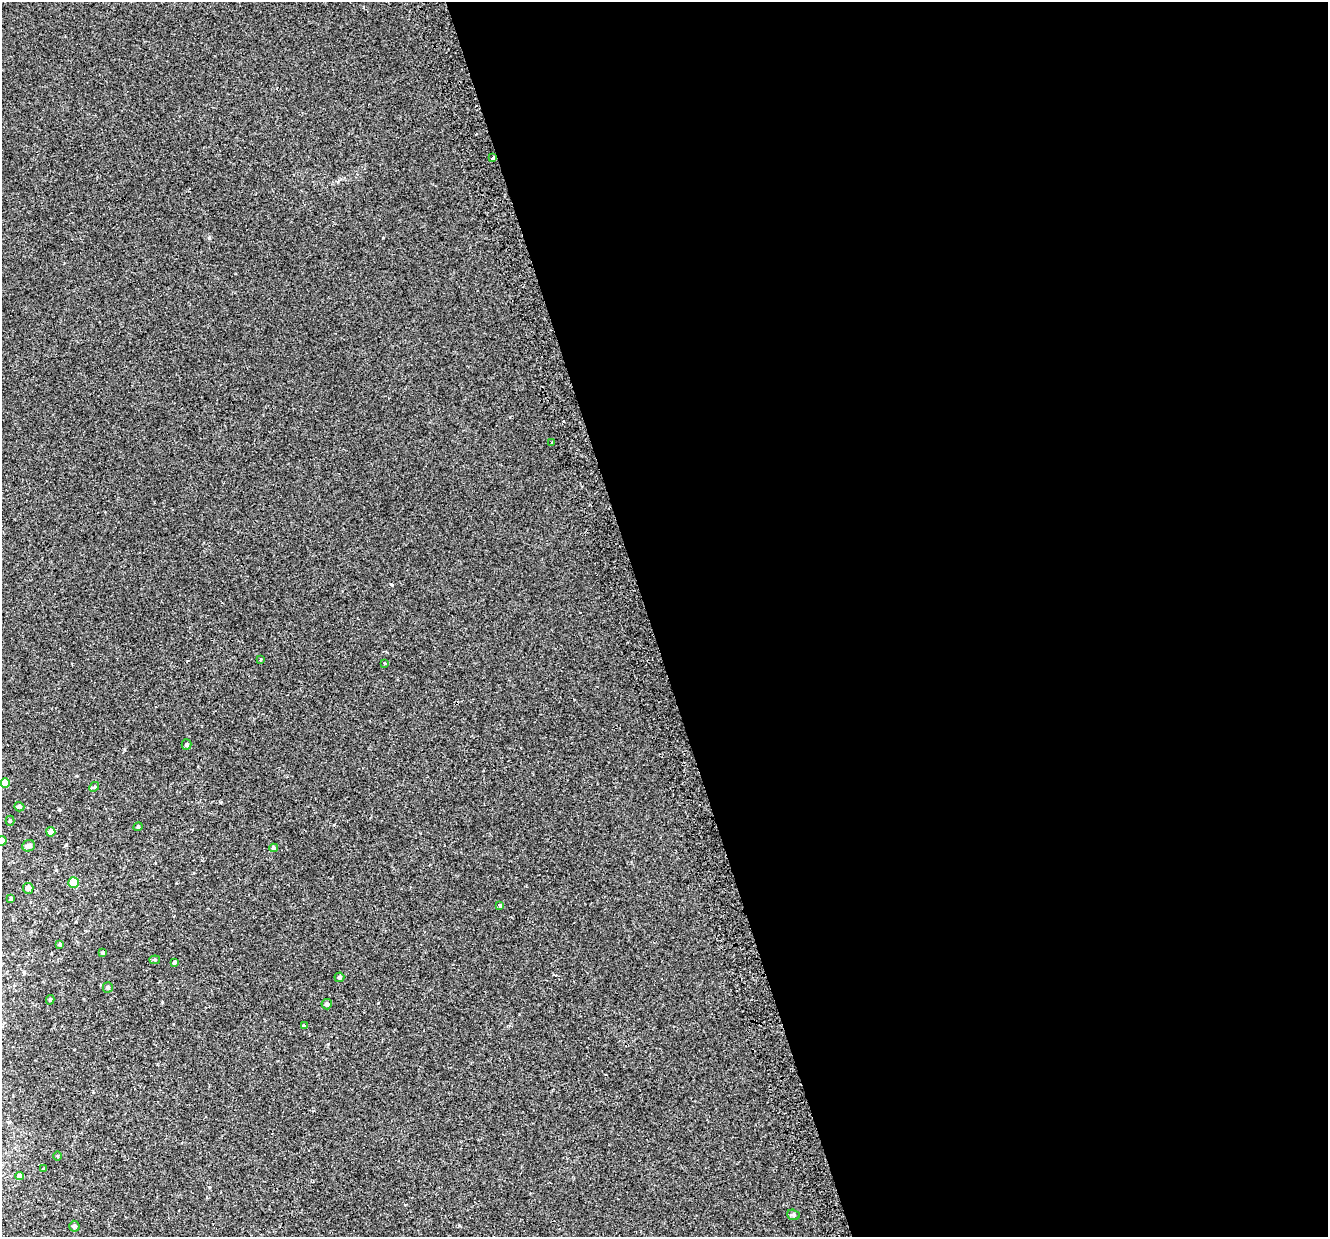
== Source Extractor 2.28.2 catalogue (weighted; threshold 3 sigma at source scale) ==
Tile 8 of 4 x 4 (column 4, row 2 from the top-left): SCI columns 4023-5348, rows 2625-3859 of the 5395 x 5196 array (HDU 1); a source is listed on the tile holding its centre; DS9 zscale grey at full resolution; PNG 1330 x 1239 px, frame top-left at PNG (2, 2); each listed source drawn as its Kron ellipse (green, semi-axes under 4 px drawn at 4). Shown black and unused: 51% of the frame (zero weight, under 2 of 3 exposures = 3% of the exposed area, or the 3 px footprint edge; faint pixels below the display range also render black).
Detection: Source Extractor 2.28.2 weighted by HDU 2 'WHT'; one run over the whole footprint, this tile lists its part. Background 4.12e-05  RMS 0.0025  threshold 0.0113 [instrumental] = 3 sigma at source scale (4.5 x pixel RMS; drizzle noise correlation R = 1.50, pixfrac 1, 0.0396/0.0396 arcsec/px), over >= 5 px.
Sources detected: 34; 2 cosmic-ray / hot-pixel residue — neither listed nor drawn; the other 32 listed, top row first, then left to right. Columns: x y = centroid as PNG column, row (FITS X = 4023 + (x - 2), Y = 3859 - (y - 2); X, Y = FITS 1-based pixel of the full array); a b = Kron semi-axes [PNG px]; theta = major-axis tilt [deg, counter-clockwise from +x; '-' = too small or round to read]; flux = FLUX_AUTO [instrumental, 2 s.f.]
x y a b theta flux
493 158 4 3 - 0.82
552 442 2 2 - 0.25
261 659 3 3 - 0.49
384 663 3 3 - 0.24
186 744 5 5 - 0.44
5 783 5 4 - 2.7
94 787 5 4 - 0.27
19 807 5 4 - 0.54
10 821 5 4 - 0.3
138 827 4 4 - 0.28
51 832 4 4 - 1.1
2 841 5 4 - 1.3
29 846 6 5 - 0.77
274 848 4 4 - 0.76
74 883 5 5 - 4.1
28 888 5 5 - 0.92
11 898 4 3 - 0.31
500 905 3 3 - 0.52
60 944 4 4 - 0.35
103 953 4 3 - 0.49
155 960 5 4 - 0.28
175 962 4 3 - 0.34
339 977 5 4 - 0.48
108 987 5 5 - 0.47
50 1000 5 4 - 0.32
327 1004 5 5 - 0.58
304 1026 4 3 - 1.2
57 1156 5 3 - 0.19
44 1168 3 3 - 0.63
20 1176 4 4 - 1.2
793 1215 6 5 - 0.43
74 1226 5 5 - 0.47
Overlapping masked pixels (flux is a lower limit): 1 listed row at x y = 493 158
Isophote crosses this tile's border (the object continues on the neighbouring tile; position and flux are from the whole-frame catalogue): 1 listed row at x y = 2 841
Unlisted compact peaks at least as high as the median listed source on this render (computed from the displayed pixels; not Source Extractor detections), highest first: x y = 209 238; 383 238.